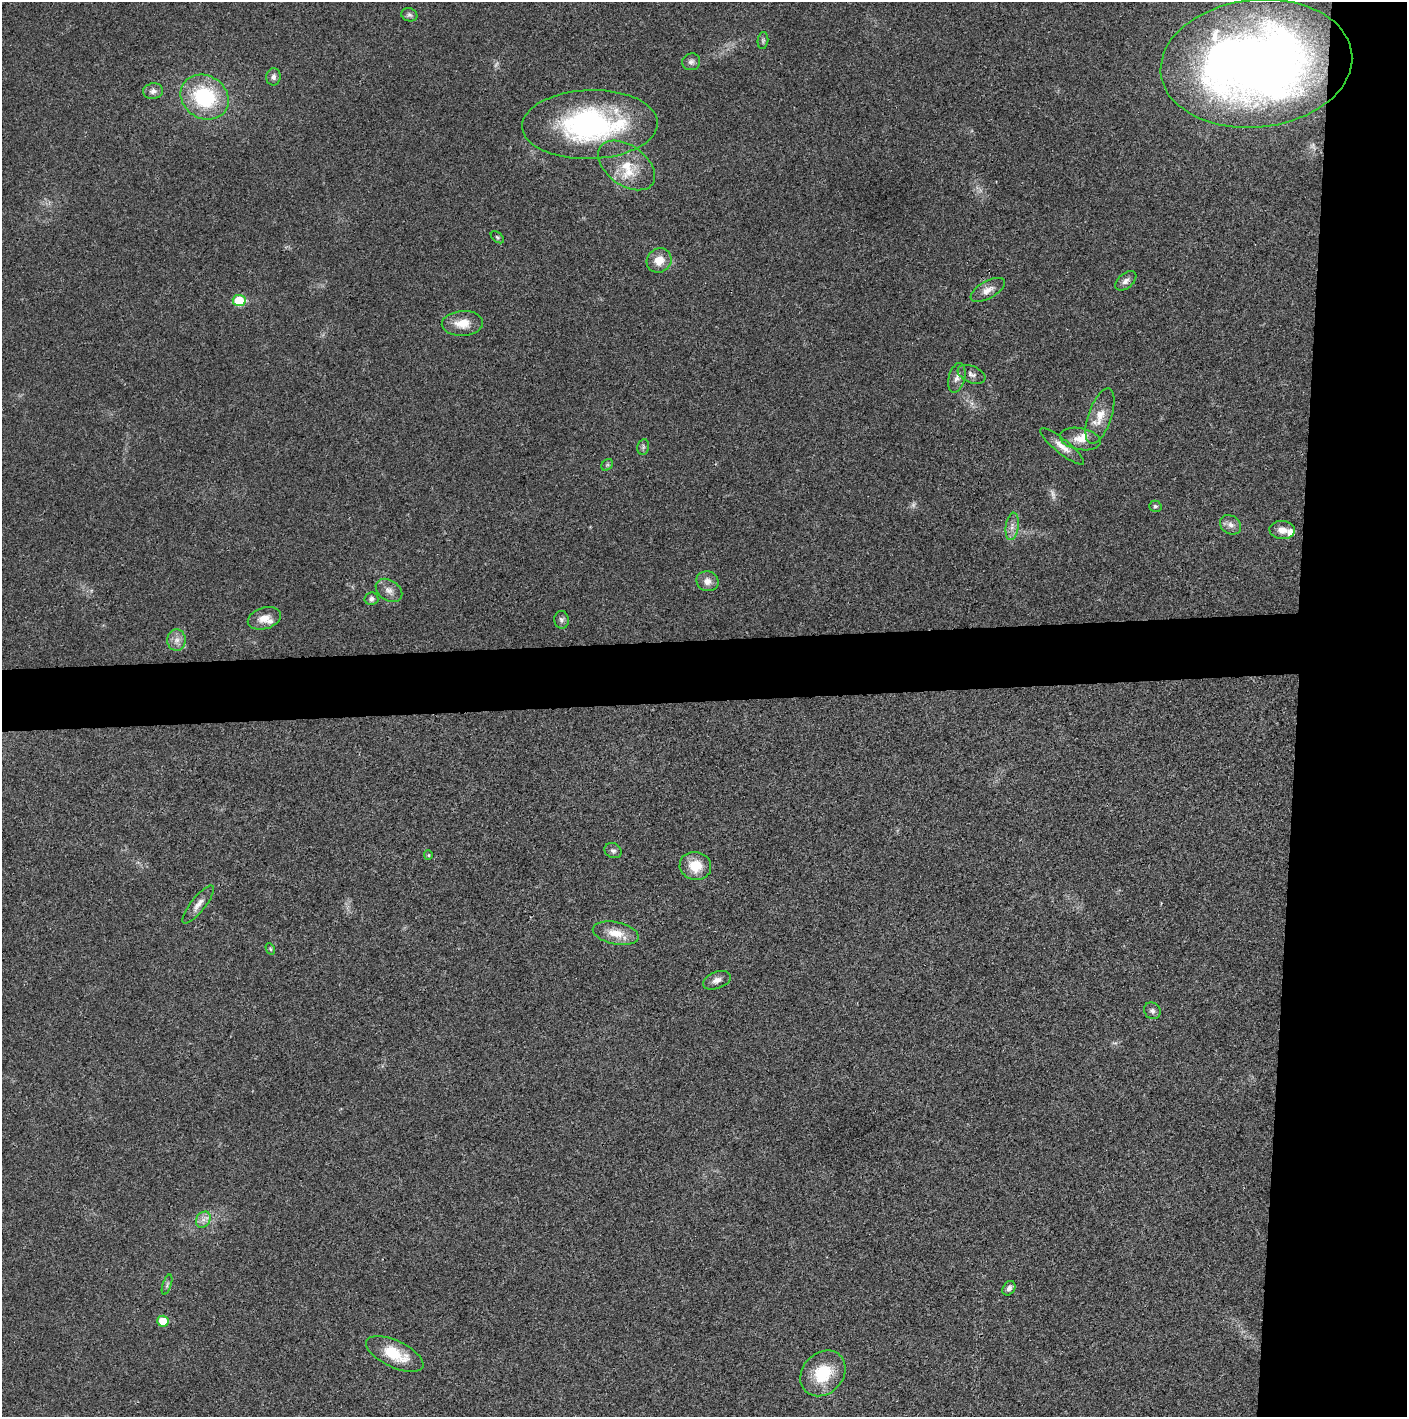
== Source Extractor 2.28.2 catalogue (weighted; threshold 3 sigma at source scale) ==
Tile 6 of 3 x 3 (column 3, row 2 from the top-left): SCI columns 2816-4220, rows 1415-2829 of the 4221 x 4243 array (HDU 1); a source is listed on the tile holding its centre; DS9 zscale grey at full resolution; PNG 1409 x 1419 px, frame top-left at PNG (2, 2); each listed source drawn as its Kron ellipse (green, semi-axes under 4 px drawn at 4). Shown black and unused: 12% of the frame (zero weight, under 3 of 4 exposures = <1% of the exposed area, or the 3 px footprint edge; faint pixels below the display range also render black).
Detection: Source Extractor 2.28.2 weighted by HDU 2 'WHT'; one run over the whole footprint, this tile lists its part. Background 0.0193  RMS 0.005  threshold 0.0225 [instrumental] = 3 sigma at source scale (4.5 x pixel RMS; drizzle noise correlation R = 1.50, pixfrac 1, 0.05/0.05 arcsec/px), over >= 5 px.
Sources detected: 52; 3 too faint to see at this stretch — neither listed nor drawn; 3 inside a brighter listed object's ellipse — not listed separately; the other 46 listed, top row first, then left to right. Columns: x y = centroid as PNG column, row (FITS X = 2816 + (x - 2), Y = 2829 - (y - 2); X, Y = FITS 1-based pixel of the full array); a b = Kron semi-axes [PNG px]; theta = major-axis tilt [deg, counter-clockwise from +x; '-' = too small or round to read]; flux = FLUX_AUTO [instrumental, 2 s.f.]
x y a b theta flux
409 15 8 6 -19 1.3
763 41 8 5 83 1
691 62 9 8 - 1.9
1256 64 96 64 6 490
273 77 9 7 82 1.9
153 91 10 8 7 2.5
205 97 25 21 -33 41
590 125 68 34 2 110
627 165 32 20 -36 16
497 237 8 4 -38 0.82
659 260 13 11 35 6.8
1126 281 12 7 40 2.4
988 290 19 8 29 4.2
239 301 6 5 - 20
462 323 21 12 3 7.8
971 374 14 8 -23 2.7
957 378 15 8 75 3.2
1100 416 29 11 71 8.3
1080 439 21 11 -11 6.4
1062 446 27 7 -39 5.1
643 447 8 6 79 1.1
607 465 6 5 - 0.91
1155 506 6 5 - 0.94
1230 525 11 9 -36 2.7
1012 526 14 6 82 3.1
1282 530 13 9 -4 4
707 581 11 10 - 4
389 590 14 10 -34 3.7
371 599 7 6 - 1.4
264 618 17 10 18 5.6
561 620 9 7 -85 1.6
177 640 11 9 88 3.5
613 851 9 7 -29 1.5
428 855 5 4 - 0.57
695 866 16 14 -11 11
198 904 23 7 52 4
616 933 23 11 -12 8.9
270 949 6 4 -60 0.58
717 980 14 8 20 3.2
1152 1011 9 7 -45 1.7
203 1220 8 6 54 2.5
167 1285 10 3 71 1
1009 1288 8 6 55 1.8
163 1321 5 5 - 11
395 1354 31 13 -25 16
823 1373 25 20 47 20